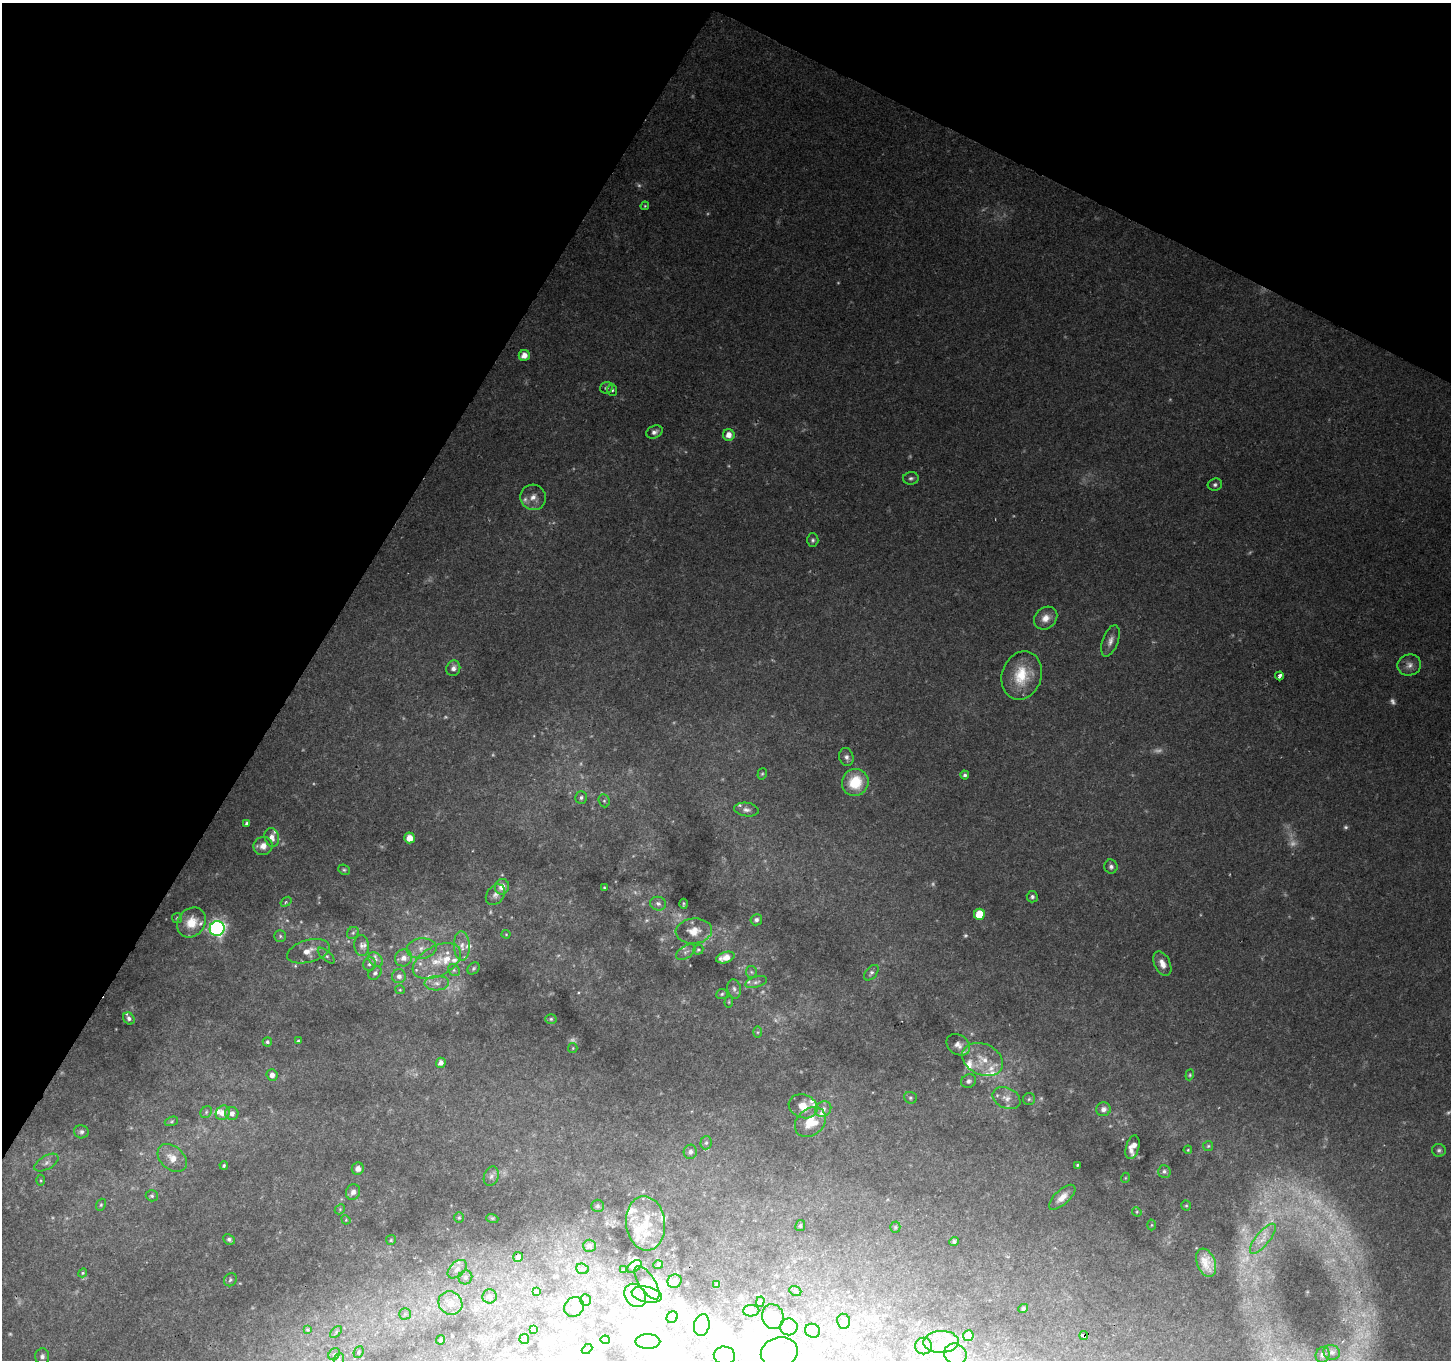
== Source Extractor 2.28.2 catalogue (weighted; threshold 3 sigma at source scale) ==
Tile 2 of 4 x 4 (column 2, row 1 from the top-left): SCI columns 1451-2899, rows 4274-5631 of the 5806 x 5894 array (HDU 1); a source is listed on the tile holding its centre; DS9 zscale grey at full resolution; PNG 1453 x 1362 px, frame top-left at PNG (2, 3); each listed source drawn as its Kron ellipse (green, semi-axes under 4 px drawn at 4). Shown black and unused: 28% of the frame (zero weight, under 2 of 3 exposures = <1% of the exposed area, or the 3 px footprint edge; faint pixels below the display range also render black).
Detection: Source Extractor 2.28.2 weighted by HDU 2 'WHT'; one run over the whole footprint, this tile lists its part. Background 0.15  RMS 0.0076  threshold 0.034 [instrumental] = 3 sigma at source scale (4.5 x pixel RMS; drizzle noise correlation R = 1.50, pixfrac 1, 0.0396/0.0396 arcsec/px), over >= 5 px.
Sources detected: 273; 42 too faint to see at this stretch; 14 inside a brighter object's white glare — neither listed nor drawn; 36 inside a brighter listed object's ellipse — not listed separately; the other 181 listed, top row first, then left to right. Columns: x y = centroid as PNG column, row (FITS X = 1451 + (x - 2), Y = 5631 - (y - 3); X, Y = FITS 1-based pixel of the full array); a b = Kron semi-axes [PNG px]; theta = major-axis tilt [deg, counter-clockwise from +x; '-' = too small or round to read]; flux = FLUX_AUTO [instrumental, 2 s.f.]
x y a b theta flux
645 206 4 4 - 0.82
524 355 5 5 - 7.5
606 388 6 6 - 2.3
612 390 6 5 - 1.7
654 432 8 6 23 3.3
729 435 6 5 - 7.1
911 478 8 6 3 2.1
1215 485 7 6 - 2
533 497 13 12 - 7.2
813 540 7 5 89 1.8
1046 618 12 10 43 8
1110 641 16 7 70 5.2
1409 665 12 10 15 5.3
453 668 8 7 - 4.4
1022 675 25 20 71 27
1279 676 4 3 - 7.9
846 757 9 7 -73 3.2
762 774 6 4 73 1.2
965 775 4 4 - 1.8
855 782 14 13 - 28
581 797 6 6 - 2
604 801 7 5 -68 1.6
746 810 12 6 -8 3.7
247 823 4 3 - 1.9
272 837 9 7 -74 5.2
410 838 5 5 - 8
263 846 9 9 - 6.5
1111 867 7 6 - 2.7
344 870 6 5 - 1.2
502 887 8 7 - 6.6
604 887 3 2 - 0.7
495 895 11 8 52 3.8
1032 897 5 5 - 2
286 902 6 4 36 1.3
658 904 8 6 -17 2.8
684 904 5 3 - 1.1
979 914 5 5 - 19
177 918 5 5 - 1.1
756 920 6 5 - 2.3
191 922 16 13 51 15
217 928 7 7 - 200
694 931 18 12 5 11
353 933 6 5 - 1.8
506 934 4 4 - 0.67
280 936 6 6 - 1.5
361 946 10 7 -84 3.2
462 946 14 8 -87 6.2
421 949 15 10 5 7.8
698 950 5 4 - 1.3
308 951 22 11 16 8.8
686 952 11 6 33 2.7
326 956 10 4 -42 1.8
404 958 9 8 - 5.8
725 958 9 5 18 8.8
376 959 8 6 -43 2.6
437 961 26 15 27 19
369 964 7 6 - 2.2
1162 964 13 8 -64 7
473 968 7 5 46 1.3
454 970 6 5 - 1.6
751 972 6 5 - 1.4
375 973 7 5 45 2.1
871 973 9 5 49 2.2
399 976 7 7 - 4
756 982 11 5 17 2.6
437 983 12 7 3 4.7
734 989 9 6 -79 2.7
400 990 5 4 - 0.85
722 994 6 5 - 1.3
729 1002 6 4 83 0.88
129 1018 6 5 - 2.3
551 1019 5 5 - 1.2
758 1032 6 4 90 1.2
298 1041 3 3 - 0.97
267 1042 5 4 - 1.7
958 1045 12 9 -35 5.4
573 1048 5 4 - 0.93
983 1059 21 15 -26 16
441 1063 5 5 - 4.4
272 1075 6 5 - 3.8
1190 1075 5 4 - 1.1
969 1081 8 6 29 2.4
910 1098 6 5 - 1.4
1006 1098 14 10 -25 6.4
1029 1099 6 6 - 1.3
803 1106 15 11 -20 11
823 1109 8 7 - 3.9
1103 1109 7 7 - 4.1
206 1112 6 5 - 1.4
223 1113 7 6 - 6.1
232 1113 7 6 - 4.2
171 1121 7 4 20 1.2
810 1122 17 13 41 20
81 1132 7 6 - 2.3
706 1143 6 5 - 1.8
1208 1146 5 5 - 1
1133 1147 12 6 73 8
1188 1150 4 3 - 0.75
1439 1150 7 6 - 2
690 1152 7 6 - 2.4
172 1158 16 11 -41 8.9
46 1163 13 6 30 4.2
224 1165 4 3 - 1.2
1077 1165 3 3 - 0.91
358 1169 6 6 - 4.4
1164 1171 6 6 - 2.1
491 1176 10 7 69 3.3
1125 1178 5 3 - 0.67
41 1180 5 3 - 0.95
353 1192 8 7 - 4.1
152 1196 6 5 - 1.4
1062 1197 16 7 43 7
101 1205 6 4 69 1.3
597 1206 6 6 - 1.7
1186 1206 5 4 - 0.93
340 1209 6 4 47 1
1137 1212 5 4 - 0.91
459 1218 5 4 - 1
492 1218 6 4 -18 0.84
346 1220 5 4 - 0.77
646 1223 27 19 -84 24
1151 1225 5 3 - 0.74
800 1226 6 4 61 1.4
895 1227 5 5 - 1
229 1239 6 5 - 2.1
1263 1239 18 7 51 8.1
391 1240 5 5 - 1
954 1242 4 4 - 1.6
590 1246 6 6 - 1.8
518 1257 5 5 - 2.1
1206 1263 14 9 -69 11
658 1265 5 4 - 0.86
634 1266 8 5 40 3.8
457 1269 11 7 43 4.6
582 1269 6 5 - 1.4
624 1270 3 2 - 0.75
83 1273 4 4 - 0.85
465 1277 7 6 - 2.4
230 1280 7 6 - 1.6
675 1281 7 6 - 2.8
647 1283 19 8 -57 6.9
717 1285 3 3 - 1
536 1291 4 4 - 1.5
795 1291 6 4 -21 1.3
635 1295 12 10 -55 7.5
647 1295 15 7 -11 7.1
490 1296 7 7 - 3.4
585 1300 6 5 - 1.8
760 1302 5 4 - 1.1
450 1303 12 11 - 11
574 1307 11 9 49 3.8
1023 1308 5 4 - 1.6
751 1311 8 5 2 3.9
405 1314 5 5 - 1.4
672 1317 6 5 - 1.4
773 1317 12 11 - 9.7
844 1321 7 6 - 5.8
702 1325 11 7 78 4.5
789 1327 9 8 - 4.3
308 1330 3 3 - 3.1
533 1330 4 3 - 0.8
812 1331 8 6 -25 8.1
336 1332 7 4 47 1.3
1084 1335 4 3 - 46
968 1336 5 5 - 11
524 1339 5 4 - 0.94
441 1340 5 4 - 1.6
605 1340 4 4 - 2.3
648 1341 12 7 0 6.3
941 1342 17 11 2 12
923 1346 8 8 - 5.6
587 1349 6 3 42 0.91
359 1352 6 4 65 1.2
779 1352 18 15 13 19
1332 1352 8 7 - 3
334 1354 6 5 - 1.5
955 1354 11 10 - 6.6
724 1355 10 9 - 4.6
1322 1355 8 7 - 2.9
42 1356 8 7 - 2.7
339 1359 6 5 - 1.3
Overlapping masked pixels (flux is a lower limit): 1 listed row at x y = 1084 1335